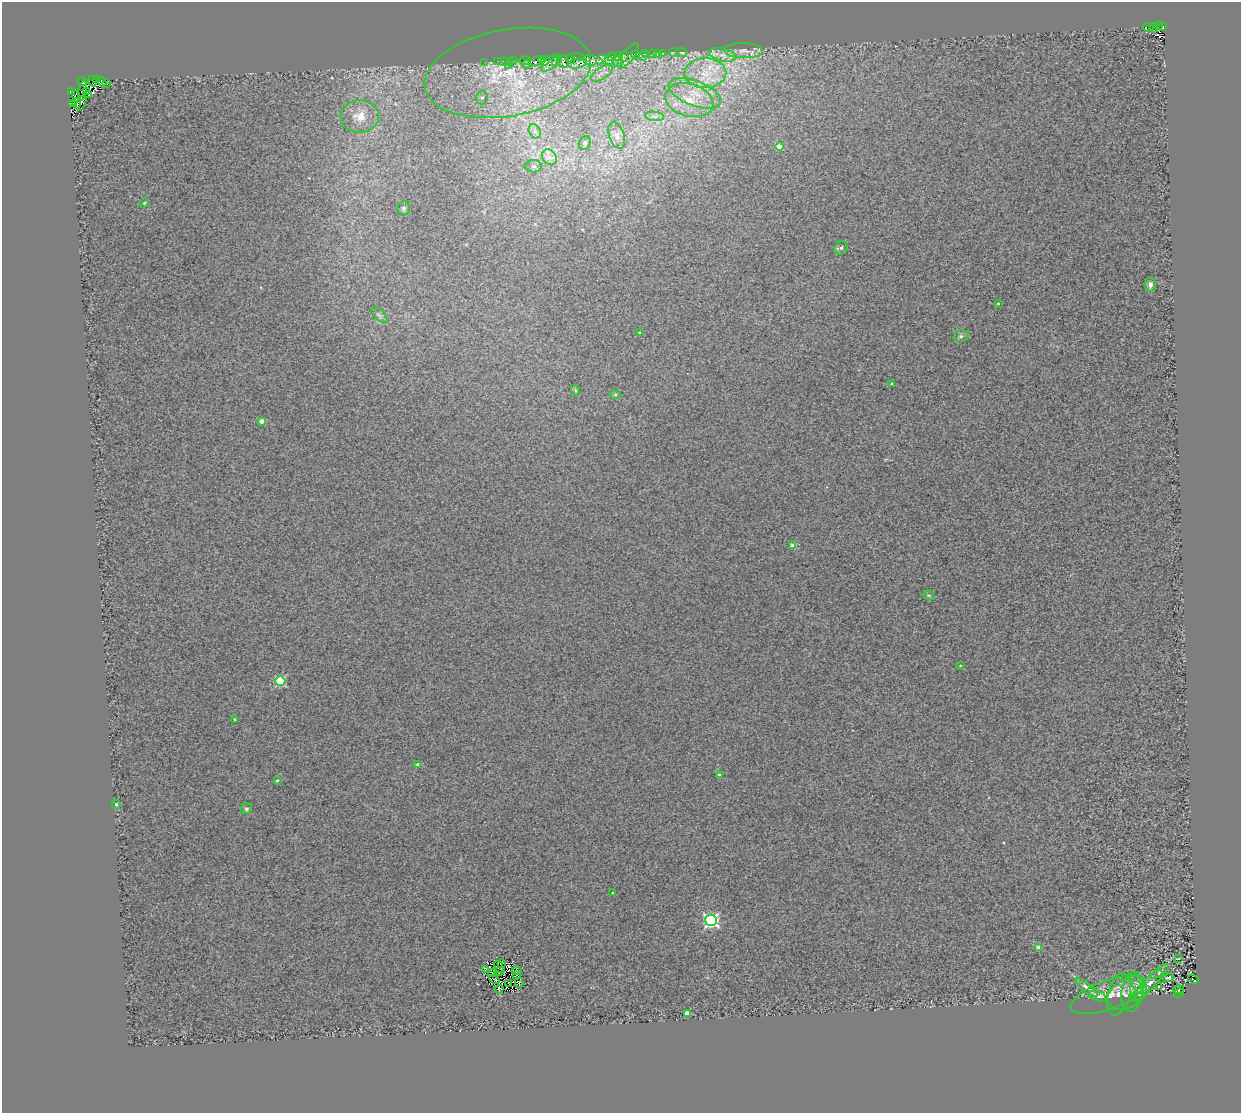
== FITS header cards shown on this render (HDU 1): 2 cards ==
NAXIS1  =                 1239
NAXIS2  =                 1111

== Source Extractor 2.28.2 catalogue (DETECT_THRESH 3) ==
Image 1239 x 1111 px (HDU 1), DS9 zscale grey, 1 PNG px = 1 image px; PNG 1243 x 1115 px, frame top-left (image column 1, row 1111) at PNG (2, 2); each listed source drawn as its Kron ellipse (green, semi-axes under 4 px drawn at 4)
Background 0.698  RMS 1.1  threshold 3.2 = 3 sigma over >= 5 px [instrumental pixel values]
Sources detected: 128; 9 with non-positive FLUX_AUTO (blend fragments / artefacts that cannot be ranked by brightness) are neither listed nor drawn; the other 119 listed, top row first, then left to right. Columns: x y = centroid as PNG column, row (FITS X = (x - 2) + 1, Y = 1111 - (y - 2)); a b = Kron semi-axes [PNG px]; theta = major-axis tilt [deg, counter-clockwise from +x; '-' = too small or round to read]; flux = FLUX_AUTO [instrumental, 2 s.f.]
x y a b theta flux
1158 26 2 2 - 140
1148 27 5 3 - 470
1163 27 4 3 - 2300
1153 28 5 3 - 1100
744 51 19 7 -1 550
674 52 4 3 - 71
653 53 3 2 - 130
657 53 3 2 - 150
663 53 3 2 - 310
682 53 5 3 - 67
635 55 4 3 - 7500
647 55 3 3 - 130
723 55 14 6 -12 530
611 56 3 3 - 170
628 56 15 5 51 810
643 56 5 4 - 200
578 57 5 3 - 4000
619 57 4 3 - 450
624 57 6 2 51 860
542 59 2 2 - 1500
571 59 5 3 - 4300
601 59 6 3 45 1000
514 60 3 2 - 180
557 60 6 4 50 4700
590 60 7 5 -23 6600
497 61 3 3 - 140
503 61 4 3 - 210
510 61 3 2 - 150
525 61 5 3 - 240
536 61 6 3 14 13000
545 61 5 2 - 1700
563 61 6 5 - 7800
609 61 4 3 - 350
485 62 3 3 - 80
617 62 5 4 - 330
550 63 11 5 40 450
578 63 9 5 11 4700
508 65 2 2 - 740
526 65 4 4 - 150
508 73 84 43 10 11000
602 73 12 6 33 510
705 73 21 15 0 2100
97 80 2 2 - 1100
92 81 5 2 - 5600
82 82 5 3 - 9800
102 82 5 3 - 1000
107 84 3 2 - 65
83 90 10 3 80 570
71 91 4 3 - 5200
87 92 4 3 - 4800
695 93 28 12 -21 2000
76 94 3 2 - 1900
88 95 3 2 - 6100
482 97 7 5 74 200
689 100 24 16 -16 2500
81 102 8 3 61 3800
77 103 5 3 - 7900
73 104 3 2 - 1700
360 116 19 16 2 1700
655 116 9 4 -7 270
535 131 7 5 -60 260
617 135 14 7 -71 490
585 143 7 5 57 130
779 147 4 4 - 1500
549 157 8 6 -52 350
534 166 8 6 -3 180
144 203 5 4 - 76
404 208 7 6 - 150
841 248 7 6 - 180
1150 285 7 5 85 290
998 303 3 3 - 58
379 315 10 5 -44 200
640 332 3 3 - 82
961 336 8 6 14 180
892 384 3 3 - 140
575 390 6 4 -72 100
615 395 6 4 0 100
262 421 4 4 - 800
793 545 4 4 - 870
929 595 6 3 -9 73
960 665 4 3 - 63
280 681 5 5 - 5400
235 719 3 2 - 82
418 765 4 4 - 240
719 775 3 3 - 290
277 781 3 3 - 100
116 804 5 4 - 180
246 809 6 5 - 140
612 893 3 2 - 47
711 920 6 5 - 17000
1039 947 4 3 - 950
1178 958 3 2 - 57
501 964 3 2 - 20
499 967 6 3 -61 16
485 970 4 3 - 99
499 971 6 3 26 83
516 971 5 3 - 44
1160 971 11 4 36 150
493 973 4 2 - 98
516 975 3 2 - 61
1168 978 5 3 - 100
494 979 5 2 - 99
1193 979 5 2 - 120
509 983 4 2 - 59
519 983 5 3 - 100
1139 984 11 6 -57 270
1148 985 20 5 47 530
1159 987 3 2 - 56
1087 988 14 4 -39 310
499 989 4 3 - 68
1179 989 5 3 - 200
1132 992 20 11 82 640
1179 993 5 3 - 330
1119 994 22 11 76 580
1140 994 11 5 34 320
1108 995 39 14 20 1400
1125 995 19 14 30 630
1097 996 9 5 -18 300
687 1013 4 4 - 880
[9 non-positive-flux detections neither listed nor drawn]